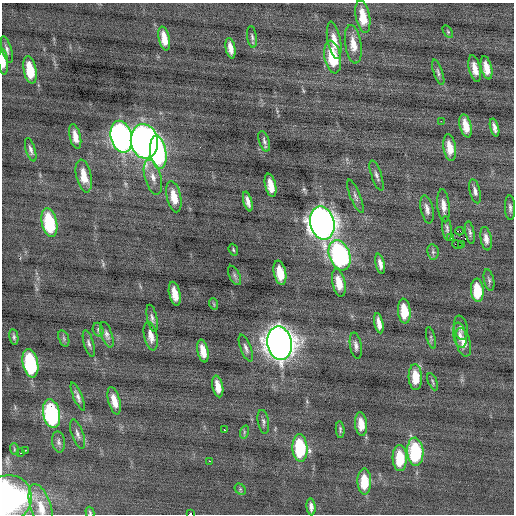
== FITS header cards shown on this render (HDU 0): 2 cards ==
NAXIS1  =                  512 / Axis length
NAXIS2  =                  512 / Axis length

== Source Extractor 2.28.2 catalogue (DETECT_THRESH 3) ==
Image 512 x 512 px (HDU 0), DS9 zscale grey, 1 PNG px = 1 image px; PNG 516 x 516 px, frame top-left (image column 1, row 512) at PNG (2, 3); each listed source drawn as its Kron ellipse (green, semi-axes under 4 px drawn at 4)
Background -0.0714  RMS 0.79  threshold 2.37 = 3 sigma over >= 5 px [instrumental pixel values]
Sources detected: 100; all 100 listed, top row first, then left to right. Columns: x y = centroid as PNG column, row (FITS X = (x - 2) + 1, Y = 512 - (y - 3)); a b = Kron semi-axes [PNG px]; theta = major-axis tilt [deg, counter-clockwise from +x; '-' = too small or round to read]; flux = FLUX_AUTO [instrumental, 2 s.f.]
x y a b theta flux
363 17 16 7 -80 1100
448 32 7 4 -58 85
252 37 11 5 -82 140
164 38 12 5 -78 710
334 40 19 6 -79 620
353 44 19 8 -81 700
230 48 10 4 -79 430
7 49 14 5 -74 190
333 57 16 8 -79 2200
3 62 13 5 -85 470
486 68 12 5 -77 590
475 69 14 5 -77 550
30 70 14 6 -79 1500
438 72 13 4 -71 170
441 121 2 2 - 230
466 126 12 5 -76 670
494 128 9 4 -74 260
75 136 12 5 -77 520
121 137 16 10 -76 24000
144 141 17 13 -81 47000
264 141 10 5 -73 170
450 148 13 6 -81 670
31 150 12 4 -73 200
158 152 17 8 -82 7200
84 176 17 7 -78 850
377 176 16 5 -71 200
153 177 18 8 -75 460
271 185 12 5 -77 700
475 191 12 5 -76 220
355 196 18 5 -67 200
174 197 16 7 -77 840
248 201 10 4 -75 300
443 206 16 6 -84 410
510 208 12 5 -88 180
427 209 14 6 -78 280
49 223 15 7 -79 3400
322 223 17 12 -77 53000
447 228 12 5 -82 160
460 231 4 3 - 2500
470 233 11 4 -79 140
451 237 3 2 - 780
486 239 12 5 -80 330
461 244 3 2 - 73
457 245 5 3 - 280
233 250 6 4 -70 71
433 252 7 5 -79 120
340 255 15 10 -71 11000
380 264 10 4 -77 280
280 273 12 6 -78 1000
235 275 10 5 -64 130
489 280 11 5 -77 130
339 283 14 6 -78 820
477 290 12 6 -86 1600
175 294 12 5 -78 680
214 304 6 3 -71 54
404 311 12 6 -84 1300
152 318 14 5 -78 190
379 323 10 4 -78 390
461 328 12 6 -81 180
98 330 7 5 -72 110
107 335 13 5 -72 210
460 335 13 6 -79 270
151 336 14 6 -78 450
14 337 8 4 -80 120
64 338 8 5 -71 120
431 338 11 4 -75 98
463 342 14 7 -76 480
89 343 14 5 -74 190
280 343 17 12 -80 70000
356 346 13 5 -80 220
246 348 14 5 -69 210
203 351 11 5 -79 620
30 363 14 7 -79 5300
415 377 13 7 -88 1100
433 382 9 4 -68 89
218 386 11 5 -78 560
78 397 15 4 -67 230
114 401 14 6 -75 620
51 414 14 8 -78 7600
263 422 12 5 -80 160
361 424 12 6 -84 720
225 430 3 2 - 580
340 430 8 4 -86 110
244 432 7 4 73 87
78 434 15 6 -71 240
59 442 11 6 -82 180
300 448 14 7 -87 3400
14 449 6 3 -72 67
25 450 3 2 - 180
415 452 14 8 -85 4500
20 453 3 2 - 150
400 458 13 7 -88 1800
209 461 2 2 - 220
364 481 13 7 -89 1500
240 489 6 5 - 85
8 498 24 22 32 13000
41 507 24 10 -73 880
311 507 8 4 -83 240
90 513 6 4 -74 71
190 514 3 2 - 2100
At the frame edge (FLAGS 8, measured only in part): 5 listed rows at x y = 3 62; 8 498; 41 507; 90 513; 190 514